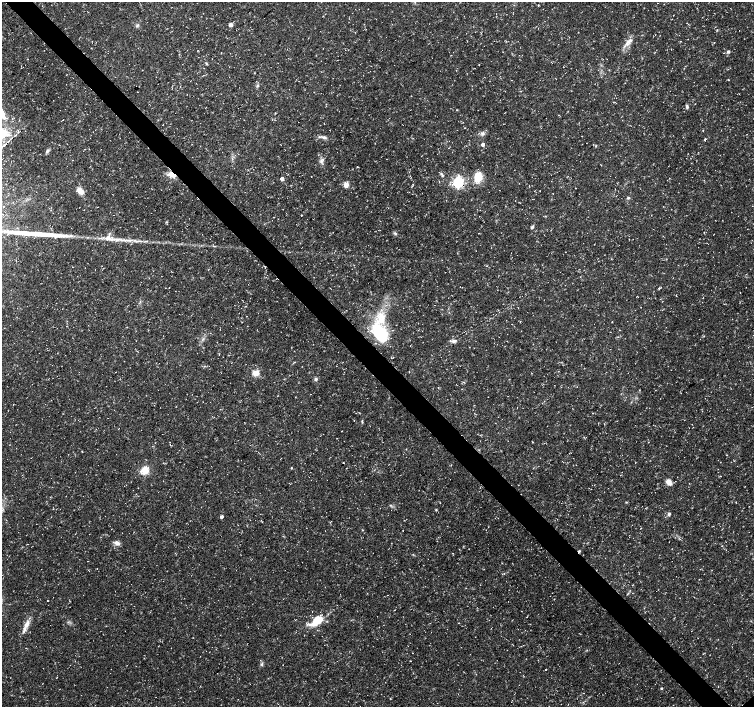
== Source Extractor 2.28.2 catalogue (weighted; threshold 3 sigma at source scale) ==
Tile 11 of 4 x 4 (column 3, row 3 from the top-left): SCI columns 3011-4514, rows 1558-2966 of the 6024 x 5999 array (HDU 1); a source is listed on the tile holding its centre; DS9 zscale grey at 2 x 2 block average (1 PNG px = mean of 2 x 2 image px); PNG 756 x 709 px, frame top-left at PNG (2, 2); no overlay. Shown black and unused: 4% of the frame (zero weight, under 3 of 5 exposures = <1% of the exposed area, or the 3 px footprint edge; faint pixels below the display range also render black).
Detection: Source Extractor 2.28.2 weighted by HDU 2 'WHT'; one run over the whole footprint, this tile lists its part. Background 0.0235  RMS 0.0023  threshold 0.0105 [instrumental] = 3 sigma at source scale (4.5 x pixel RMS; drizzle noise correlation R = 1.50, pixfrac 1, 0.0396/0.0396 arcsec/px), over >= 5 px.
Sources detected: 73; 2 cosmic-ray / hot-pixel residue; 2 long thin detections or spike segments (spike, bleed or trail) — not listed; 2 inside a brighter listed object's ellipse — not listed separately; the other 67 listed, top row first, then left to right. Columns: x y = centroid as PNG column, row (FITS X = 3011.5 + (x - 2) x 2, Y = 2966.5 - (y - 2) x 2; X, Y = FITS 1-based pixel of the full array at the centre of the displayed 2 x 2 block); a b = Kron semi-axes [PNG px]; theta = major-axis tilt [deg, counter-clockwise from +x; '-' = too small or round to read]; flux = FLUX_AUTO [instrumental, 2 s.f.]
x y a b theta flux
137 25 5 3 - 0.89
231 25 3 3 - 3.3
627 43 11 6 51 3.6
198 50 2 2 - 0.22
728 52 5 4 - 1
206 63 4 2 - 0.48
257 85 4 3 - 0.79
687 107 5 3 - 0.93
2 114 15 6 -75 5.7
324 124 2 2 - 0.17
4 133 16 10 -33 9.3
482 133 6 3 -27 1.2
324 137 10 4 -16 1.8
705 140 4 2 - 0.58
483 144 3 3 - 2
4 145 4 2 - 2.3
596 146 3 3 - 0.42
47 151 6 3 54 1.1
321 161 7 5 -90 1.7
358 167 4 2 - 0.28
172 175 9 5 -27 5.1
442 175 5 3 - 0.86
478 177 12 9 82 8.8
282 179 3 2 - 3.2
458 182 4 4 - 88
346 185 3 3 - 13
575 188 2 2 - 0.17
80 191 8 5 -39 5.6
628 198 4 3 - 0.78
167 222 3 2 - 0.36
532 227 5 3 - 0.91
395 233 5 4 - 0.94
111 239 16 5 -15 4.7
130 240 12 3 0 2.8
486 266 3 2 - 0.24
72 267 2 2 - 0.3
208 270 3 2 - 0.19
661 287 3 2 - 0.3
740 292 2 2 - 0.13
381 318 20 11 80 14
379 333 16 10 -62 37
454 341 7 4 16 1.5
256 373 3 3 - 19
316 379 5 4 - 1.1
362 421 5 3 - 0.55
648 442 2 2 - 0.19
727 455 2 2 - 0.17
343 463 2 2 - 0.24
635 463 2 2 - 0.16
291 468 2 2 - 0.38
145 470 3 3 - 31
669 482 8 6 -49 3
436 510 3 3 - 0.39
669 514 4 3 - 1.1
221 517 2 2 - 1.9
641 528 2 2 - 0.18
362 530 3 2 - 0.3
117 543 7 5 -27 2.3
28 544 2 2 - 0.23
579 551 2 2 - 1.1
48 600 2 2 - 0.2
317 620 12 6 37 16
27 624 13 6 65 4.1
412 653 2 2 - 0.18
262 664 5 3 - 0.93
545 670 2 2 - 0.24
661 688 3 2 - 0.61
Overlapping masked pixels (flux is a lower limit): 2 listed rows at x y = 172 175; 579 551
Isophote crosses this tile's border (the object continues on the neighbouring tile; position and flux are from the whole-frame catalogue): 2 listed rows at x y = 2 114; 4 133
Diffuse or blended objects may show on this block-average render without a row.